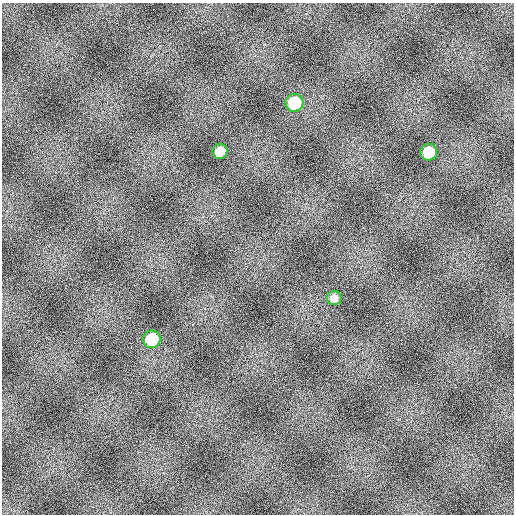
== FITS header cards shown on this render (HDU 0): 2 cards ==
NAXIS1  =                  512
NAXIS2  =                  512

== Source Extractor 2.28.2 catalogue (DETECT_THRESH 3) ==
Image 512 x 512 px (HDU 0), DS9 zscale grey, 1 PNG px = 1 image px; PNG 516 x 516 px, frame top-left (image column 1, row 512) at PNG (2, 3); each listed source drawn as its Kron ellipse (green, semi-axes under 4 px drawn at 4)
Background 811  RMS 16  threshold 48.5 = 3 sigma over >= 5 px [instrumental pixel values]
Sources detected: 5; all 5 listed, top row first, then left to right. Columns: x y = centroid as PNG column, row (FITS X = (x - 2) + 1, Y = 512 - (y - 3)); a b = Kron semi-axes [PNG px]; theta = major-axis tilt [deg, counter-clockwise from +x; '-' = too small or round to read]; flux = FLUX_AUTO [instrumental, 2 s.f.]
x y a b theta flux
294 103 9 9 - 47000
220 151 8 7 - 13000
428 152 8 8 - 28000
334 298 7 7 - 5900
152 339 9 8 - 45000